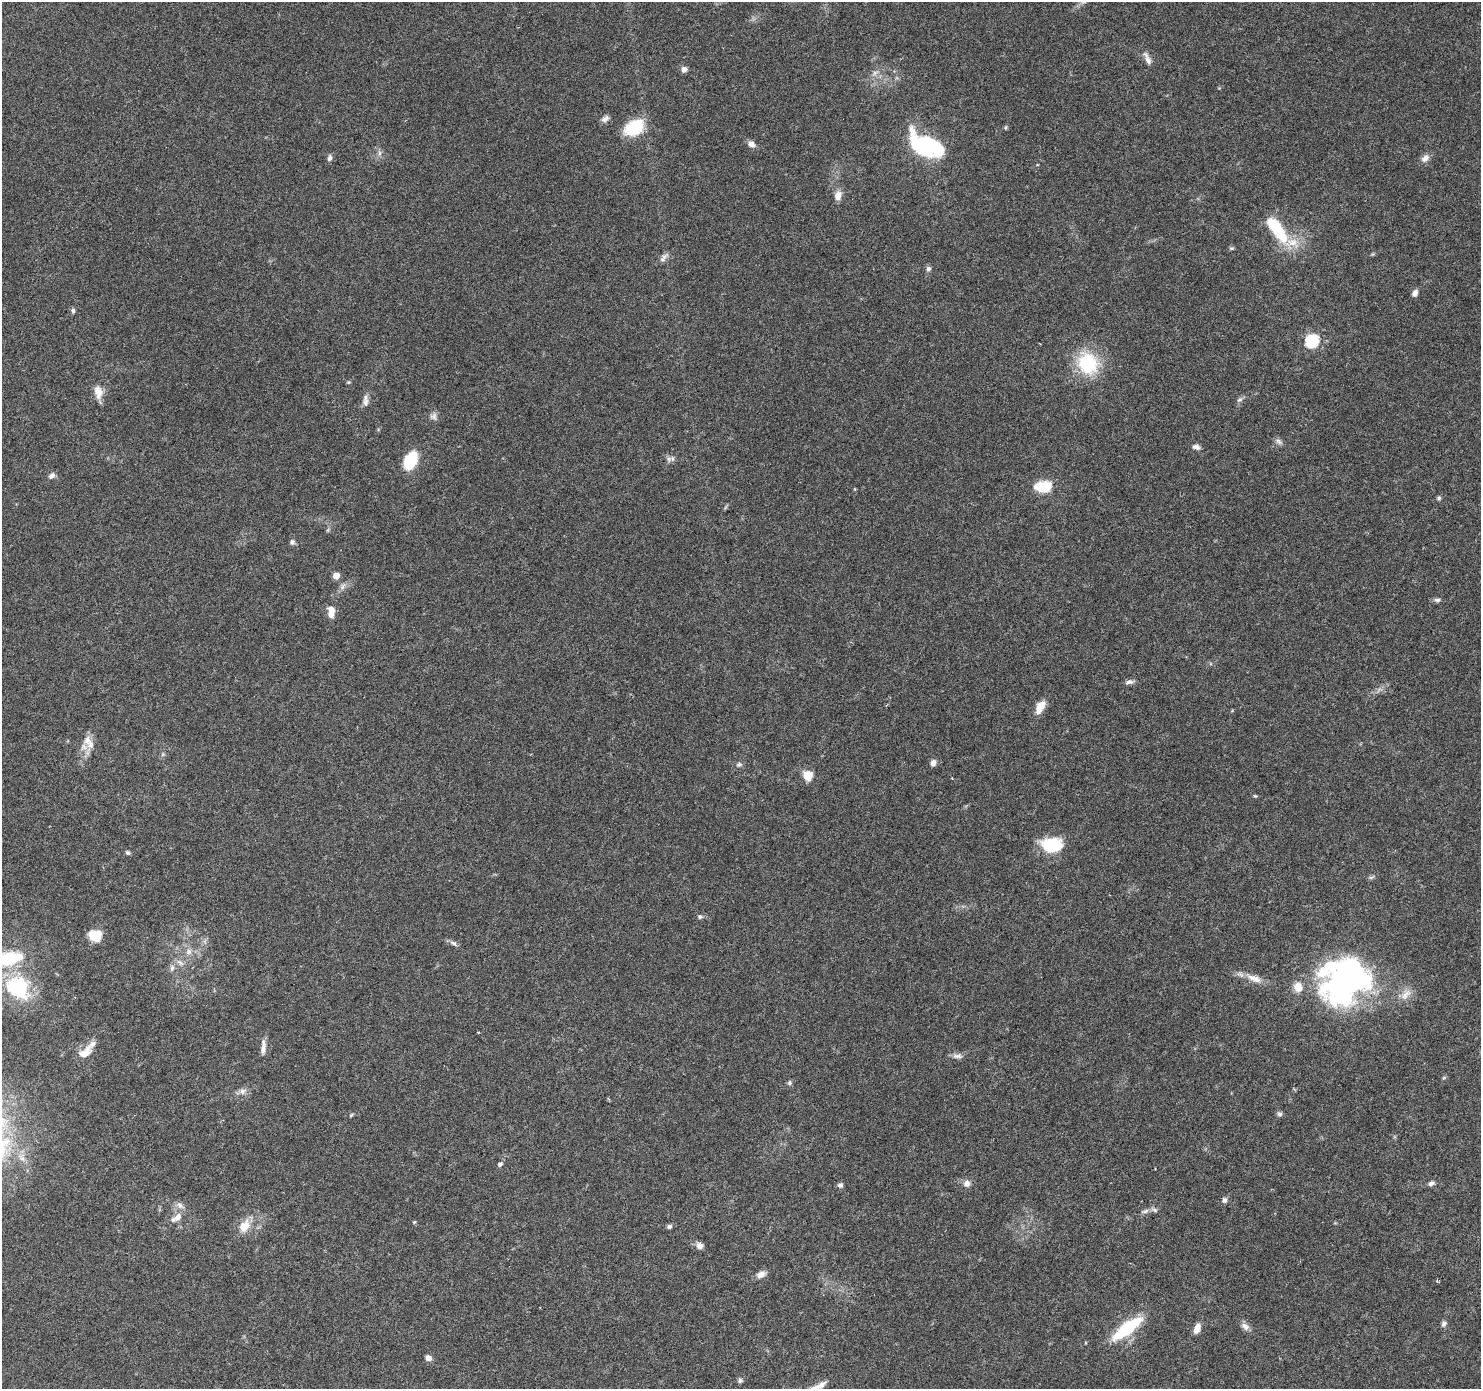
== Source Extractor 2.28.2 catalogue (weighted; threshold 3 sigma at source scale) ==
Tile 7 of 4 x 4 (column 3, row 2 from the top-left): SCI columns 2974-4452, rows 3031-4417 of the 5937 x 5994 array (HDU 1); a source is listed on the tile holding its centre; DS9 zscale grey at full resolution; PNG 1483 x 1391 px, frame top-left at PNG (2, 2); no overlay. Nothing masked; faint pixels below the display range render black.
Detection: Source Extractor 2.28.2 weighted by HDU 2 'WHT'; one run over the whole footprint, this tile lists its part. Background 0.0521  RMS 0.0025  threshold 0.0104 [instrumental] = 3 sigma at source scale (4.09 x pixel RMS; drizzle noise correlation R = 1.36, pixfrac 0.8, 0.0396/0.0396 arcsec/px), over >= 5 px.
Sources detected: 94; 2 inside a brighter object's white glare — not listed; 9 inside a brighter listed object's ellipse — not listed separately; the other 83 listed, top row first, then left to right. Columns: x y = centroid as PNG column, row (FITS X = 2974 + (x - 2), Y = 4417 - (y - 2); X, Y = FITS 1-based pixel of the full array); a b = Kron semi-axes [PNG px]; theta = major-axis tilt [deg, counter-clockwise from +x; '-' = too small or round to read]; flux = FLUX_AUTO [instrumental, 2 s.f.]
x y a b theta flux
1147 58 20 6 -66 1.4
684 69 7 6 - 1.2
875 73 7 6 - 0.79
605 119 10 7 39 1
1006 127 6 4 71 0.3
634 128 22 15 32 10
751 144 9 7 -28 1.3
923 145 33 21 -37 23
380 153 7 4 -90 0.6
329 158 7 5 74 0.85
1425 158 12 8 43 1.4
838 196 12 8 74 1.8
1277 229 33 12 -54 13
1231 248 7 4 0 0.33
664 258 18 5 51 1
928 268 7 6 - 0.67
1415 293 8 6 61 1.1
73 310 7 5 -72 0.48
1312 341 7 6 - 27
1088 363 23 20 -62 15
349 382 5 4 - 0.3
98 392 18 10 -78 2.3
1239 400 9 5 26 0.6
365 403 13 8 89 1.3
433 416 10 9 - 1.1
1279 441 12 6 -33 0.83
1196 447 10 6 -12 0.97
672 458 9 7 -39 0.84
410 461 22 13 65 7.7
51 476 8 6 35 0.96
1043 487 16 10 4 7.9
1439 498 6 5 - 0.42
292 542 7 6 - 0.64
336 576 5 5 - 2.7
1437 600 8 6 -6 0.67
331 612 15 8 -87 2.2
1129 682 12 6 11 0.87
1040 707 16 8 61 3.1
87 740 12 11 - 2.1
933 763 7 6 - 1.2
739 764 8 6 12 0.64
808 775 12 11 - 2.9
1255 796 5 4 - 0.27
1051 845 22 14 -1 11
128 853 7 5 -24 0.46
700 917 7 6 - 0.5
95 936 11 9 -21 6.4
454 943 13 4 -27 0.8
188 952 9 9 - 1.3
180 962 12 6 -36 1.1
172 968 10 6 81 0.86
1349 976 62 44 21 61
1254 978 25 9 -22 2.9
18 987 36 30 -38 17
1406 995 19 9 48 2.3
263 1047 22 6 85 1.6
84 1053 21 11 40 3.1
957 1056 16 6 -1 1.1
1444 1078 6 4 2 0.31
789 1083 6 6 - 0.48
242 1091 10 8 24 1.2
1279 1114 7 6 - 0.59
351 1115 6 3 45 0.29
500 1164 5 5 - 0.7
967 1183 10 9 - 1.3
1431 1183 9 6 19 0.8
840 1185 7 6 - 0.65
1224 1200 8 6 76 0.67
1145 1211 13 5 14 0.91
178 1217 18 8 43 2
414 1222 4 3 - 0.4
244 1226 13 10 58 4
669 1226 6 5 - 0.56
699 1246 9 7 -21 1.3
761 1274 12 7 32 1.5
1437 1281 5 3 - 0.26
1444 1324 8 6 56 0.76
1245 1326 12 8 -33 1.2
1127 1328 26 9 37 19
1197 1328 10 6 69 2.2
428 1358 8 7 - 1.1
740 1381 7 6 - 0.54
820 1385 18 8 36 2.2
Isophote crosses this tile's border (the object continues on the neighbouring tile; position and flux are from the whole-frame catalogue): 2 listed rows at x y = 18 987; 820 1385